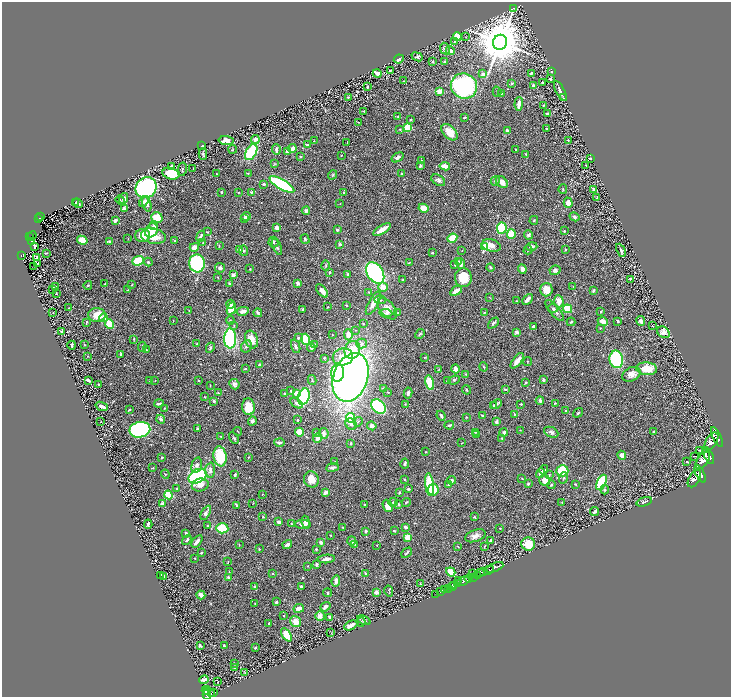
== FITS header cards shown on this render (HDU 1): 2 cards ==
NAXIS1  =                 1457
NAXIS2  =                 1390

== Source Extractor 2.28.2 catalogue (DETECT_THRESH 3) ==
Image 1457 x 1390 px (HDU 1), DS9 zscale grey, zoomed out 1/2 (1 PNG px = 2 x 2 image px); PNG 733 x 699 px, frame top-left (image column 1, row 1390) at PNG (2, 2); each listed source drawn as its Kron ellipse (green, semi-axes under 4 px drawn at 4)
Background 0.818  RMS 0.024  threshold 0.0713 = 3 sigma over >= 5 px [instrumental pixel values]
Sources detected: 629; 60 cannot appear on this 1/2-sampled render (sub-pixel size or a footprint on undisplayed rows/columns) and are neither listed nor drawn; of the other 569, the 500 brightest by FLUX_AUTO listed and drawn (69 fainter detections omitted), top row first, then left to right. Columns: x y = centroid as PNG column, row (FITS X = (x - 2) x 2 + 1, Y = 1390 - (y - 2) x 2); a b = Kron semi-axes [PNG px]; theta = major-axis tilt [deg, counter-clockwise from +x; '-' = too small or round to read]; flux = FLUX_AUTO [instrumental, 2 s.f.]
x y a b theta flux
513 8 4 2 - 2.1
457 37 5 4 - 45
466 37 4 2 - 3.3
455 41 4 2 - 4.8
500 42 8 7 - 26000
445 49 6 4 -64 13
450 50 4 3 - 29
417 57 6 4 -23 9.4
399 59 5 3 - 13
445 61 4 3 - 5.1
433 62 3 2 - 5.2
390 70 3 2 - 4.2
551 71 2 2 - 2.6
377 73 4 3 - 29
531 73 3 2 - 7.1
483 74 4 3 - 17
550 79 3 2 - 5.7
403 81 2 1 - 2.9
542 83 2 2 - 4.5
512 84 3 2 - 4.5
533 85 2 2 - 20
464 86 13 12 - 760
367 87 3 2 - 8
439 91 3 3 - 37
560 91 11 2 -63 21
497 92 5 2 - 3.8
502 93 2 2 - 2
348 97 3 2 - 3.4
563 98 2 2 - 3.9
519 104 7 2 86 32
543 105 4 3 - 2.8
364 111 4 2 - 2.4
547 114 3 2 - 16
398 116 3 3 - 3
464 118 3 2 - 7
410 120 2 2 - 3.9
358 122 3 2 - 2.3
407 128 4 4 - 100
547 128 2 2 - 4.1
400 129 3 2 - 3.6
507 130 4 2 - 10
450 132 9 6 -46 71
255 140 4 4 - 24
568 140 2 2 - 3.9
226 141 7 4 -3 42
314 141 3 2 - 2.6
347 143 3 2 - 2.1
307 145 4 3 - 9.9
202 146 2 2 - 7.1
292 148 4 3 - 29
233 149 4 3 - 4.3
276 150 5 2 - 15
515 150 3 2 - 2.2
251 152 8 5 61 320
288 152 4 3 - 18
203 154 6 3 89 7.2
526 154 2 2 - 2.6
341 155 2 2 - 2.8
300 156 3 2 - 5.3
398 157 6 3 33 14
590 158 2 2 - 4.3
422 160 3 3 - 4
275 164 4 3 - 3.3
586 165 2 2 - 2.2
171 166 4 3 - 12
420 166 4 3 - 11
445 166 5 3 - 40
182 169 7 2 78 5.4
193 169 2 1 - 2.1
248 173 3 2 - 2.7
401 173 2 2 - 3.7
171 174 9 5 -13 140
217 174 2 1 - 2.1
333 175 5 3 - 4.3
438 180 7 5 -32 14
495 181 5 4 - 7.5
502 182 7 5 -41 38
264 184 3 3 - 9.8
282 184 14 5 -31 640
146 188 11 10 - 880
563 189 5 3 - 4.2
594 190 3 2 - 24
221 192 3 2 - 5.4
239 192 3 2 - 3.3
251 192 3 3 - 5.3
344 192 3 2 - 2.9
597 198 4 3 - 8.7
124 199 6 4 75 21
120 200 4 2 - 3.4
76 202 3 2 - 5.9
144 202 6 4 54 16
78 203 5 2 - 4.6
568 203 5 4 - 29
147 204 8 4 -75 16
340 204 3 2 - 2
423 208 5 4 - 71
124 209 3 3 - 32
306 211 4 3 - 14
246 216 5 4 - 18
41 217 2 1 - 3.5
157 217 6 5 - 97
575 217 5 4 - 8.3
38 218 2 2 - 38
245 219 3 2 - 6
534 220 4 3 - 4.7
115 221 3 2 - 15
154 225 4 3 - 11
277 228 3 3 - 21
502 228 5 5 - 250
151 230 7 6 - 97
337 230 4 3 - 8.6
382 230 10 3 32 55
564 231 3 3 - 3.6
207 232 2 2 - 3.5
511 234 5 4 - 91
143 235 7 6 - 76
528 235 4 4 - 10
32 236 5 1 - 13
153 236 12 7 -11 79
201 236 5 3 - 13
30 237 2 1 - 33
128 238 3 2 - 2
452 238 5 4 - 94
305 239 5 3 - 5.6
82 240 5 4 - 80
32 241 2 1 - 2.2
175 241 2 2 - 4.7
110 242 4 3 - 6.8
273 242 5 5 - 7.5
203 243 3 2 - 2.1
340 244 2 2 - 32
491 245 10 6 -15 27
34 246 4 2 - 4.4
219 246 4 2 - 3.2
194 247 4 3 - 42
277 247 8 3 -66 11
485 247 3 3 - 250
532 247 6 4 17 18
239 249 4 3 - 4.8
565 249 2 2 - 4
462 250 3 2 - 2.2
528 250 4 3 - 6.7
621 250 7 3 -65 9
244 251 5 4 - 8.2
46 253 3 2 - 3.6
432 253 3 3 - 5.6
22 255 3 3 - 41
37 257 4 3 - 13
138 261 6 4 22 150
458 261 3 2 - 2.7
148 262 4 3 - 4.5
38 263 3 2 - 33
197 263 9 8 - 600
409 263 3 2 - 2.7
461 263 5 4 - 19
455 265 3 2 - 3.8
34 266 2 1 - 2.3
326 266 5 3 - 6.3
490 267 4 3 - 6.2
220 268 5 4 - 11
250 269 2 2 - 7
522 269 5 4 - 22
555 270 6 4 9 12
329 272 3 2 - 5
375 273 11 8 -56 810
348 274 3 2 - 8.5
233 275 3 3 - 17
218 277 3 2 - 2.9
463 278 9 8 - 120
630 279 3 2 - 6.4
403 280 2 2 - 5.8
298 283 2 2 - 55
105 284 3 2 - 3.2
229 284 3 2 - 5.6
88 285 4 3 - 4.4
132 285 3 2 - 2.8
55 287 4 3 - 5.1
383 287 5 4 - 39
573 287 3 2 - 2.1
52 289 3 3 - 3.7
128 290 3 2 - 3
546 290 6 6 - 57
594 290 3 2 - 7.9
322 291 8 4 -52 32
456 291 6 3 33 45
369 292 3 2 - 3.1
56 294 2 2 - 3.5
490 297 3 2 - 2
527 299 6 3 46 24
380 300 6 4 -1 8.3
516 301 3 2 - 3.3
559 301 6 5 - 43
373 303 13 5 62 42
231 304 4 3 - 11
346 305 4 2 - 3.3
328 307 3 2 - 2.1
69 308 2 1 - 3
231 308 6 4 67 68
553 308 5 3 - 7.3
303 309 4 3 - 4.4
387 309 12 7 -51 41
567 309 5 4 - 170
189 310 2 2 - 2.3
243 311 6 3 12 23
555 311 13 5 -50 23
601 311 3 2 - 3.7
53 312 3 2 - 2.6
398 312 2 2 - 2
484 312 3 2 - 3
258 313 4 4 - 7.4
386 313 7 4 -4 10
97 315 9 7 -3 88
104 318 4 4 - 43
173 320 2 1 - 2
230 320 4 3 - 4.9
603 321 5 3 - 41
618 321 3 2 - 4.9
641 321 5 4 - 21
86 322 3 1 - 3.2
571 322 4 3 - 6.5
493 323 6 3 44 9.6
110 324 5 4 - 100
363 324 2 2 - 4.6
234 326 4 2 - 3.5
652 326 2 1 - 2.5
533 327 4 3 - 11
600 328 2 2 - 2.4
356 330 3 2 - 2.5
62 332 3 2 - 8
517 332 3 3 - 12
663 332 7 5 -38 23
420 334 5 3 - 7
332 335 2 2 - 2.6
348 335 5 4 - 35
230 338 10 6 88 710
298 338 4 4 - 7
134 339 3 2 - 3.1
306 339 6 4 -72 200
252 340 9 6 -72 63
197 343 3 2 - 2.8
84 344 3 2 - 2
314 344 3 2 - 2.7
362 344 5 5 - 16
72 345 4 2 - 10
246 346 6 5 - 12
296 346 7 4 -69 12
142 347 5 2 - 5.5
311 347 4 3 - 17
210 348 5 3 - 7.8
146 350 2 2 - 3.2
352 350 9 7 68 110
121 354 3 2 - 3.3
88 356 3 3 - 2.8
343 357 10 8 11 80
425 357 2 2 - 3.5
324 358 2 2 - 3.6
616 359 9 7 -80 350
517 361 9 3 52 42
528 362 4 2 - 2.9
259 365 4 3 - 9.1
484 367 5 2 - 3.7
245 369 2 2 - 4.2
455 369 4 3 - 33
647 369 10 6 -3 98
439 370 3 2 - 2.6
338 373 9 6 82 230
466 374 2 2 - 2.8
631 374 9 6 27 30
351 377 25 17 70 3000
88 380 4 2 - 9.9
198 380 2 2 - 4.1
312 380 5 2 - 3.7
454 380 6 4 21 6.2
543 380 3 2 - 10
149 381 3 2 - 2.6
155 381 3 2 - 2.3
447 381 2 2 - 4.8
526 382 3 2 - 5
430 383 7 3 -78 130
234 384 5 4 - 12
98 385 3 2 - 5.1
210 385 2 1 - 2.1
383 388 3 2 - 4.1
505 389 4 3 - 6.8
466 390 5 3 - 4.4
291 391 3 2 - 6.1
388 392 2 2 - 3.2
218 393 4 2 - 5.4
296 393 4 3 - 38
408 393 5 3 - 11
285 394 3 2 - 9.7
204 397 2 2 - 3.7
304 397 8 5 71 420
214 401 3 2 - 8.1
540 401 4 3 - 11
159 403 5 2 - 13
297 403 7 3 -32 17
555 403 2 2 - 3.1
405 404 2 1 - 2.3
496 404 6 4 26 11
521 404 2 2 - 4.2
494 405 3 3 - 5.2
102 406 6 3 -20 28
248 407 8 6 -85 100
378 407 8 6 -47 420
164 408 2 1 - 2
129 409 3 2 - 4
566 411 3 2 - 8.9
578 413 5 3 - 5.6
514 414 4 2 - 3.5
482 415 2 2 - 5.6
441 416 5 2 - 13
466 417 2 2 - 3.3
350 418 5 4 - 160
161 419 4 3 - 8.6
298 420 2 2 - 5.1
101 421 2 2 - 2.3
252 421 4 4 - 16
358 422 5 3 - 4.8
496 422 4 3 - 14
351 424 6 5 - 13
449 425 5 3 - 9.6
372 426 4 4 - 21
197 429 3 2 - 4.8
140 430 10 7 10 700
520 430 3 2 - 2.1
238 431 4 2 - 3.1
299 432 4 4 - 61
316 432 3 2 - 2.5
475 432 3 3 - 4.2
504 432 4 3 - 10
551 432 7 5 -24 12
654 432 3 2 - 8.5
324 433 5 4 - 18
477 434 4 3 - 8.2
221 436 2 2 - 2.1
717 437 10 4 -65 3400
234 438 6 2 -62 4.9
317 438 5 4 - 20
502 438 3 3 - 3.5
711 441 10 5 58 3900
279 443 5 3 - 14
351 443 4 3 - 4.8
462 443 2 1 - 2.2
700 450 4 3 - 5.1
426 452 2 2 - 2.3
622 455 5 3 - 32
708 455 9 4 -63 3400
220 456 10 6 -82 170
695 456 2 1 - 2.1
162 457 3 3 - 3.7
248 457 2 2 - 3.2
703 460 10 5 54 3700
335 462 3 3 - 4.2
687 462 3 2 - 4
405 464 5 2 - 7.2
197 465 8 5 75 19
332 467 6 3 9 15
153 468 3 2 - 3.4
210 470 7 5 87 21
544 470 5 4 - 12
562 471 6 5 - 260
540 473 5 3 - 28
165 474 4 2 - 3
700 474 9 4 -64 4400
235 475 3 2 - 5.6
549 475 4 3 - 4.1
198 476 9 6 29 730
564 478 6 3 71 5.4
311 479 8 7 - 47
405 479 2 2 - 4.2
522 479 3 2 - 3.5
694 479 9 5 58 4000
452 480 4 3 - 9.7
545 480 6 5 - 38
601 482 8 4 65 280
429 484 11 4 -84 330
528 484 2 2 - 21
575 484 4 2 - 2.4
200 485 8 6 11 28
449 485 2 2 - 10
551 485 4 3 - 4.7
177 488 4 3 - 4.1
408 489 3 2 - 8.5
433 490 6 5 - 89
605 490 4 4 - 6.9
326 492 4 3 - 26
399 492 3 2 - 5.3
262 494 2 1 - 2.1
168 495 4 3 - 140
393 502 5 3 - 5
406 502 4 2 - 5.7
644 502 8 2 18 7.3
253 503 4 2 - 2
562 503 2 2 - 3.3
162 504 4 3 - 16
399 504 3 2 - 7.2
364 505 3 2 - 6.5
237 506 3 2 - 3.7
388 506 6 4 -65 88
595 511 5 2 - 13
206 513 8 3 60 11
263 517 2 1 - 2.7
474 517 2 2 - 8
279 522 3 3 - 20
306 522 6 3 -79 21
148 524 4 2 - 9.4
291 524 3 2 - 4.6
303 524 8 4 -3 14
207 526 2 2 - 2.8
343 527 3 2 - 4.7
406 527 3 3 - 13
222 528 6 5 - 140
500 528 2 2 - 3.1
366 531 2 2 - 10
394 531 3 2 - 4.4
186 533 3 2 - 8.6
330 535 2 2 - 2.7
475 536 10 6 19 24
408 537 3 2 - 140
187 540 5 3 - 12
491 540 4 2 - 7.2
197 541 7 3 53 19
351 541 5 4 - 10
321 542 3 2 - 15
287 544 5 2 - 16
355 544 3 2 - 3.2
528 544 7 6 - 82
239 545 3 2 - 2.5
377 545 2 2 - 2.1
458 546 3 2 - 2.8
485 546 4 2 - 3.9
259 549 3 2 - 2.6
316 549 3 3 - 6.7
201 553 3 2 - 6.9
406 553 6 2 44 6.7
195 558 2 2 - 2.2
326 559 8 3 5 22
228 562 4 1 - 2.1
316 564 4 3 - 10
308 566 2 2 - 2.5
495 567 9 2 22 1200
489 570 5 2 - 1300
229 572 2 2 - 2.1
451 572 5 4 - 61
483 572 4 2 - 410
272 573 2 2 - 4.2
365 573 3 2 - 6.1
480 573 3 2 - 410
473 574 3 1 - 110
160 575 2 2 - 2.5
477 575 3 2 - 430
163 577 3 2 - 6.2
229 577 3 3 - 11
473 577 4 1 - 360
469 578 4 3 - 730
336 581 6 3 84 25
458 581 2 1 - 97
463 581 6 2 21 2300
420 584 4 2 - 3.5
457 584 2 2 - 440
254 586 3 3 - 4.1
302 586 3 2 - 12
452 586 3 2 - 430
454 586 3 2 - 190
448 588 3 2 - 130
445 590 2 1 - 100
389 591 5 2 - 3.8
376 592 3 3 - 27
440 592 2 1 - 45
328 593 4 3 - 5.4
435 594 4 1 - 24
201 595 4 3 - 25
276 602 3 2 - 11
255 603 2 1 - 3
325 607 5 3 - 20
299 608 5 4 - 32
284 616 3 2 - 2.8
320 616 5 4 - 26
330 617 4 3 - 15
364 620 7 4 -24 9.4
295 622 6 5 - 51
361 622 5 3 - 5.4
269 623 2 2 - 5.4
351 625 7 3 26 42
331 633 3 2 - 2.3
287 635 7 4 -54 95
200 646 3 2 - 10
224 646 3 2 - 6.8
255 648 3 3 - 6.6
234 663 3 2 - 3.4
235 667 4 3 - 6.6
245 673 4 2 - 2.9
204 680 5 3 - 15
218 682 2 1 - 2.8
206 690 4 2 - 220
208 692 4 1 - 210
214 692 3 2 - 120
211 693 3 2 - 120
207 695 5 3 - 400
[69 fainter detections neither listed nor drawn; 60 sub-pixel or undisplayed-footprint detections neither listed nor drawn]